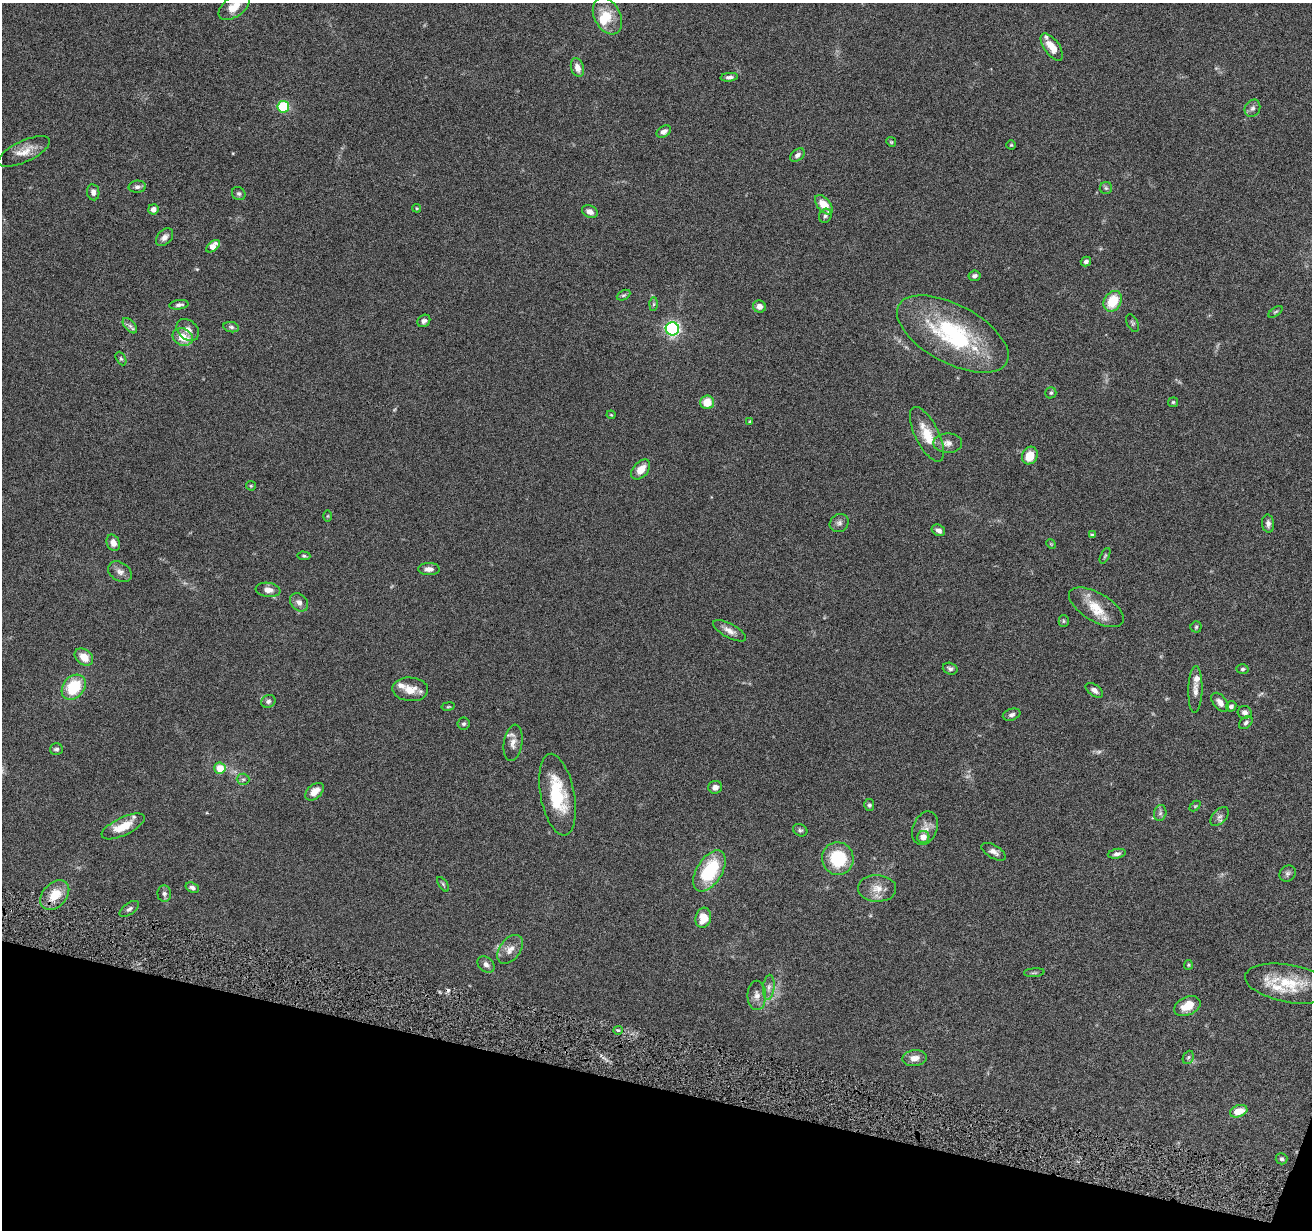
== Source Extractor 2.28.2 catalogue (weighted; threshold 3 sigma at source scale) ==
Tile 15 of 4 x 4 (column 3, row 4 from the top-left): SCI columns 2623-3932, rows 256-1483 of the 5242 x 5295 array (HDU 1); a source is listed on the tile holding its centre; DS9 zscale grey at full resolution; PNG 1314 x 1232 px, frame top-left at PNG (2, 3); each listed source drawn as its Kron ellipse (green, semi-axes under 4 px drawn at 4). Shown black and unused: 12% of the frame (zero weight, under 4 of 8 exposures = <1% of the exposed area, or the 3 px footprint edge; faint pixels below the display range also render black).
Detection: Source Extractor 2.28.2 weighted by HDU 2 'WHT'; one run over the whole footprint, this tile lists its part. Background 0.0772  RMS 0.0044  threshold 0.0181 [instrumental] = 3 sigma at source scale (4.09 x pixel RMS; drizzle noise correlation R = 1.36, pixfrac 0.8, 0.05/0.05 arcsec/px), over >= 5 px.
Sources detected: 131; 3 too faint to see at this stretch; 1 cosmic-ray / hot-pixel residue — neither listed nor drawn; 5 inside a brighter listed object's ellipse — not listed separately; the other 122 listed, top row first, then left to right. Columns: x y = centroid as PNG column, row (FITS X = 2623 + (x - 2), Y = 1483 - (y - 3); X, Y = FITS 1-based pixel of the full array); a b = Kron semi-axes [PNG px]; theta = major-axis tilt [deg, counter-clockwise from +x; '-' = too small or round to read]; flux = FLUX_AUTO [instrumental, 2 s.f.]
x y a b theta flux
234 6 18 10 38 6.5
607 16 19 13 -63 7.5
1052 47 16 7 -54 5.8
577 67 9 6 -71 2.8
729 77 9 4 5 1.1
283 107 5 5 - 28
1252 108 9 7 58 1.4
664 131 8 5 33 1.7
891 142 5 4 - 0.44
1011 145 4 4 - 0.44
24 151 28 10 25 5.4
797 155 8 5 39 1.5
137 187 9 6 3 1.2
1106 188 6 6 - 0.8
93 192 8 6 -81 1.7
239 194 7 6 - 0.87
824 205 11 6 -50 6.9
417 208 4 4 - 0.39
153 209 5 5 - 2.1
590 212 8 6 -25 2.2
825 216 7 6 - 1.1
165 237 10 7 47 2
213 246 8 5 38 3.6
1086 261 5 5 - 1.1
974 276 6 5 - 1.1
623 295 7 4 26 0.69
1113 301 11 8 59 11
654 304 6 4 89 0.72
179 305 9 4 6 1.3
759 306 6 6 - 2.4
1275 312 8 4 35 0.61
424 321 7 6 - 1.3
1132 323 9 5 -64 0.83
130 326 9 5 -49 1.3
231 327 8 5 -11 0.88
672 329 7 6 - 80
188 330 12 9 -42 2.7
953 334 61 29 -28 48
183 337 10 8 -22 6.2
121 359 7 4 -62 0.64
1051 393 5 5 - 0.71
707 402 7 7 - 6.7
1173 402 5 5 - 0.56
611 415 4 4 - 0.37
750 421 4 4 - 0.38
927 434 30 12 -63 9.4
948 443 14 9 -1 2.7
1030 456 9 7 61 6.5
641 470 11 7 49 4.6
251 486 5 4 - 0.49
327 516 5 3 - 0.38
839 523 10 8 38 1.4
1268 524 9 6 -85 1.4
938 530 7 5 -29 1.9
1092 535 4 3 - 0.88
113 543 8 6 -66 2.6
1051 544 5 4 - 0.36
304 556 6 4 -2 0.59
1105 556 8 4 64 0.56
429 569 11 6 -1 2.1
120 572 13 9 -32 2.2
268 590 12 7 -8 2.9
299 602 10 8 -47 2
1096 607 31 14 -30 9.5
1064 621 5 5 - 0.57
1196 627 5 5 - 0.61
729 631 18 7 -29 2.7
84 657 10 7 -39 4.6
950 669 7 5 -17 1
1242 669 6 4 2 0.7
74 687 14 10 50 16
410 689 18 12 -3 5.1
1094 690 10 5 -34 1.5
1195 690 23 7 88 2.9
268 701 7 6 - 1.2
1220 702 11 6 -51 2.3
448 706 7 3 9 0.41
1231 706 5 5 - 0.93
1245 712 7 6 - 1.6
1012 715 9 5 17 1.2
1246 723 8 5 43 0.89
464 724 6 6 - 0.81
513 743 18 9 81 3
56 749 6 5 - 0.92
220 768 5 5 - 7
243 779 6 5 - 0.79
715 787 7 6 - 2.3
314 792 11 7 41 3.9
557 795 41 17 -79 20
869 805 6 5 - 0.72
1195 806 6 4 44 0.43
1160 813 8 6 77 1.1
1220 817 11 6 46 1.6
123 826 23 9 25 7.9
925 828 17 12 68 3.6
800 830 7 6 - 0.81
923 837 6 6 - 3.6
994 852 13 6 -30 1.9
1117 854 9 4 10 1.3
838 859 16 15 - 21
709 871 23 12 58 23
1288 874 9 7 45 1.2
443 884 8 4 -55 0.63
192 888 7 5 -21 1.1
877 888 19 13 -2 5.2
164 894 8 6 -84 1.1
55 895 17 12 48 8.6
129 909 11 5 35 1.3
703 918 10 8 75 6.5
510 949 16 10 53 3.4
486 964 9 7 -41 1.7
1188 965 5 4 - 0.45
1034 973 10 4 5 0.74
1289 984 44 18 -10 16
769 987 12 5 85 1.8
757 995 15 9 -89 2.6
1187 1006 14 9 25 6.4
618 1030 5 4 - 0.59
1188 1057 7 5 67 0.63
915 1058 12 8 6 3.1
1239 1111 9 6 18 5.4
1282 1159 6 5 - 0.77
Isophote crosses this tile's border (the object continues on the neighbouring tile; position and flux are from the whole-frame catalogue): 1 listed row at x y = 234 6